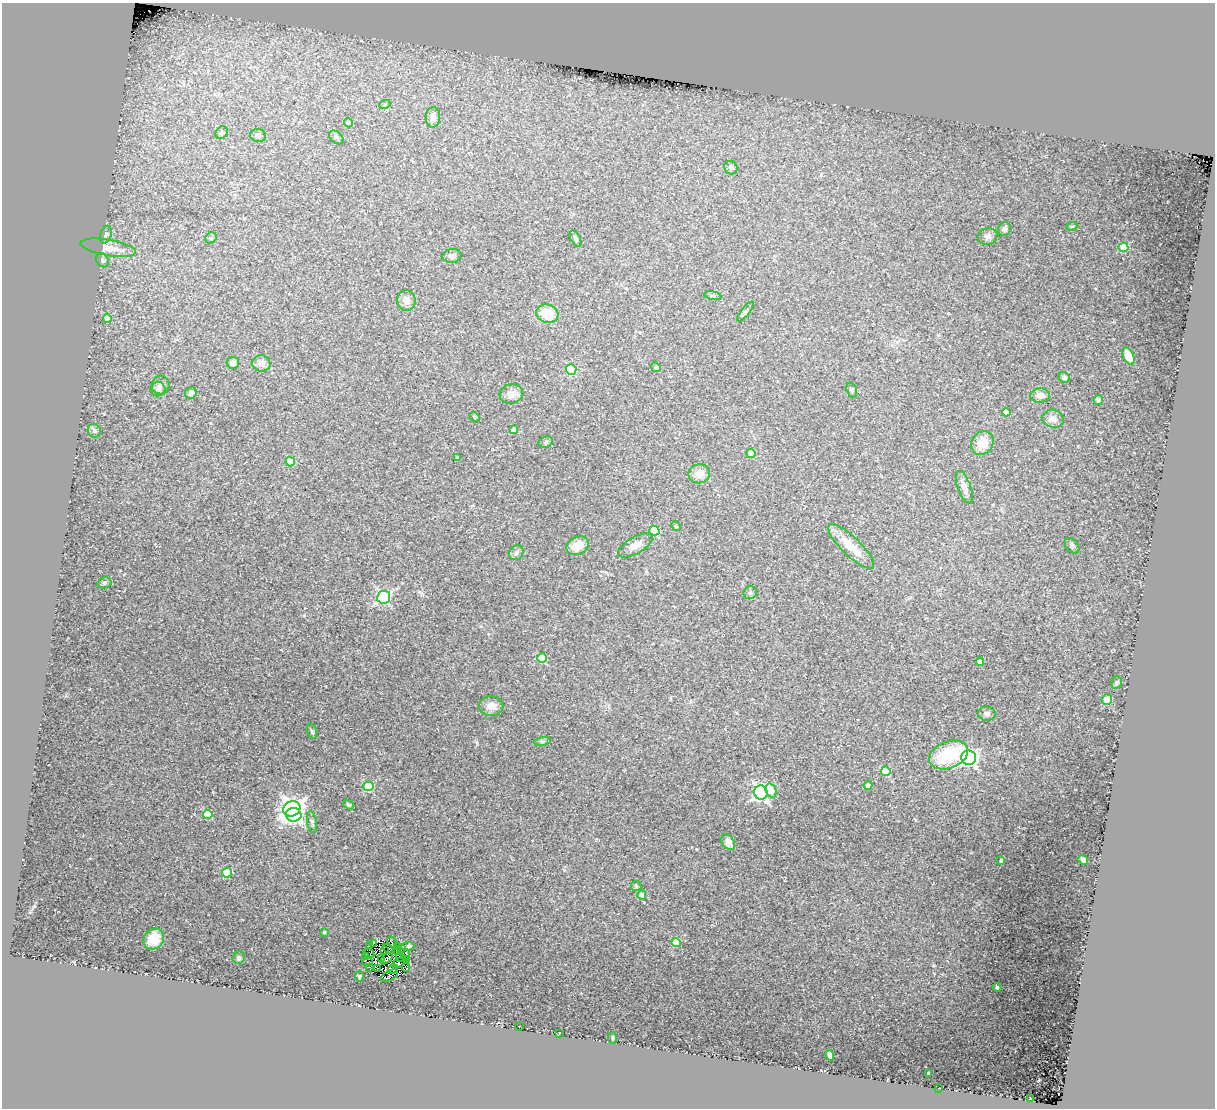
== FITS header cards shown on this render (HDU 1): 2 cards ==
NAXIS1  =                 1213
NAXIS2  =                 1106

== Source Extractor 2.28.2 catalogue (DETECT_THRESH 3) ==
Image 1213 x 1106 px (HDU 1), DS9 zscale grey, 1 PNG px = 1 image px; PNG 1217 x 1110 px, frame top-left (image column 1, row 1106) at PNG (2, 3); each listed source drawn as its Kron ellipse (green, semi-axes under 4 px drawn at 4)
Background 0.0459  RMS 0.015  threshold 0.0441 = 3 sigma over >= 5 px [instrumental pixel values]
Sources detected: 132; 13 with non-positive FLUX_AUTO (blend fragments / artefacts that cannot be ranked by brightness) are neither listed nor drawn; the other 119 listed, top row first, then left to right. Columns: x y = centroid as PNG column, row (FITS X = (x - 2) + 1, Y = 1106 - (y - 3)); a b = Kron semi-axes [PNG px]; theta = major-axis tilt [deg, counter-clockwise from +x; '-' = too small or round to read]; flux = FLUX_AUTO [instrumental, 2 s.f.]
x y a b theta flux
385 104 5 3 - 1.1
433 117 10 7 85 6.4
348 123 4 4 - 8.5
221 133 7 5 50 1.9
258 136 8 6 -10 3.2
336 137 8 5 -41 2.2
731 168 7 6 - 2.5
1072 226 5 3 - 0.83
1004 229 7 6 - 3.1
106 235 9 5 73 2.7
988 237 10 8 15 3.9
211 238 6 5 - 1.6
576 239 9 5 -62 2.3
1123 247 5 5 - 40
108 248 28 8 -9 17
452 256 9 7 9 3.3
102 260 7 6 - 2
713 296 9 4 -12 1.9
406 301 10 9 - 7.7
745 311 12 4 51 2
547 314 11 9 -17 25
107 318 4 4 - 9.7
1128 356 9 5 -64 10
233 363 6 6 - 3.5
261 363 9 8 - 7.1
656 367 5 4 - 1.4
571 370 5 5 - 55
1064 377 6 5 - 2.9
161 385 9 9 - 5
158 389 7 7 - 4.2
852 390 7 5 -71 2.4
191 393 6 5 - 3.3
511 394 12 10 14 8.1
1040 395 10 7 2 6.9
1098 400 5 4 - 2.8
1006 412 4 4 - 7
475 417 5 4 - 1.1
1053 419 11 9 -17 7.8
513 430 4 4 - 4.9
94 431 7 6 - 2.9
546 442 7 5 18 1.7
982 443 12 10 50 17
751 454 4 4 - 16
458 457 3 3 - 1.5
290 462 5 4 - 25
699 474 11 9 10 10
964 487 17 6 -70 6.8
676 526 5 4 - 1.1
654 531 5 5 - 40
635 545 19 8 30 8.6
578 546 11 8 25 12
851 546 30 9 -44 22
1072 546 8 6 -49 2.8
516 553 8 6 48 2.8
104 583 7 5 14 2
750 593 7 6 - 2.3
384 597 6 6 - 180
542 658 5 4 - 32
980 662 4 4 - 6.1
1116 682 6 5 - 1.6
1107 700 5 5 - 15
491 706 12 10 1 9.6
987 714 9 7 -10 4
312 731 8 4 -74 2
542 741 8 4 8 1.9
948 755 20 13 22 59
969 758 7 7 - 250
886 771 5 4 - 33
868 785 4 4 - 5
368 786 5 5 - 48
771 790 7 5 -69 18
761 793 7 6 - 240
348 805 6 4 -36 1.6
292 809 9 7 23 540
208 815 5 4 - 35
294 815 8 7 - 170
312 822 11 4 -80 2.4
728 842 9 6 -58 8.5
1083 860 5 4 - 2.9
1001 861 3 3 - 2.3
227 873 5 5 - 33
636 886 5 5 - 1.9
642 895 4 4 - 9.8
324 932 4 4 - 1.3
154 939 11 9 48 20
392 942 6 3 -63 3.6
676 942 4 4 - 27
373 943 3 2 - 1.2
369 946 3 2 - 2
398 946 4 3 - 3.6
408 946 7 2 8 2
388 948 6 2 -41 1.8
401 948 3 2 - 1.7
384 951 3 2 - 2.9
398 951 3 2 - 1
369 953 6 3 -26 4.1
406 955 5 3 - 6
366 956 3 2 - 2.9
239 958 6 6 - 3
382 958 3 2 - 1.5
401 958 5 2 - 1.1
387 959 7 4 42 3.8
407 959 3 2 - 2.3
367 962 5 2 - 0.89
399 963 7 3 31 0.77
370 967 3 2 - 1.6
406 967 5 2 - 6
377 969 2 2 - 0.95
393 969 5 3 - 1.2
359 976 5 4 - 1.3
390 976 9 4 27 3.7
997 987 4 3 - 1.3
519 1026 2 2 - 0.65
559 1033 3 2 - 0.78
613 1038 6 4 -83 1.9
830 1055 5 4 - 4.4
929 1073 4 4 - 4.3
938 1088 2 2 - 2.6
1030 1098 2 2 - 0.62
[13 non-positive-flux detections neither listed nor drawn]